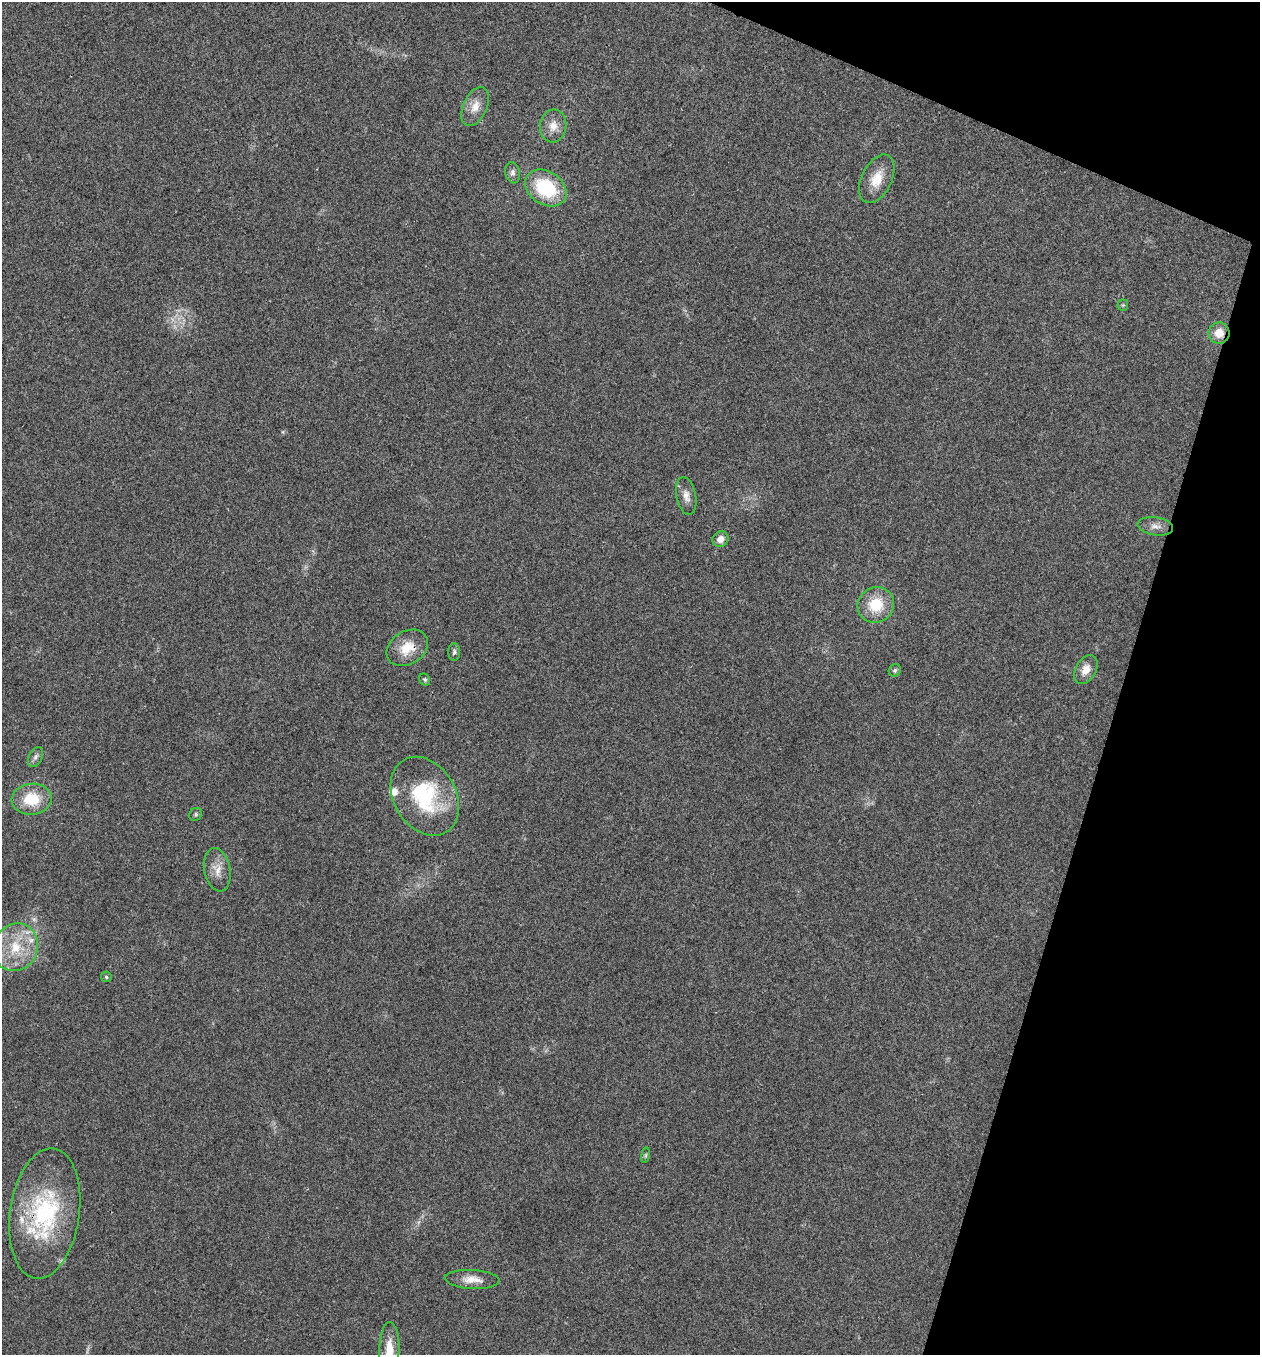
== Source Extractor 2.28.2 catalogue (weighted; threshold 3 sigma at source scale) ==
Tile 8 of 4 x 4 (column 4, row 2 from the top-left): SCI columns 3909-5166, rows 2711-4063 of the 5432 x 5418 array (HDU 1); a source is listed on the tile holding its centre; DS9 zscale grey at full resolution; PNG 1262 x 1357 px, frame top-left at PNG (2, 2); each listed source drawn as its Kron ellipse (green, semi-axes under 4 px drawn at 4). Shown black and unused: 15% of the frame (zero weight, under 3 of 4 exposures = <1% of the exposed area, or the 3 px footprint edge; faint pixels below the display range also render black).
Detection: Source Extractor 2.28.2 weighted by HDU 2 'WHT'; one run over the whole footprint, this tile lists its part. Background 0.0241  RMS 0.0054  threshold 0.0242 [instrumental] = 3 sigma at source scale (4.5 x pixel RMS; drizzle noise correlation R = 1.50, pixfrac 1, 0.05/0.05 arcsec/px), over >= 5 px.
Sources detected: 33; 2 too faint to see at this stretch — neither listed nor drawn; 4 inside a brighter listed object's ellipse — not listed separately; the other 27 listed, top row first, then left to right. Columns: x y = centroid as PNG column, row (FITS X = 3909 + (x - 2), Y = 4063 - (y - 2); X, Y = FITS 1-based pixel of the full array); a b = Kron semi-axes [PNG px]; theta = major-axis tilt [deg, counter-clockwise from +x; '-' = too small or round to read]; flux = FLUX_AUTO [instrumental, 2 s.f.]
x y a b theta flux
475 106 21 11 65 7.2
553 126 16 13 83 6.4
512 173 11 7 -79 2.4
877 179 26 15 63 12
546 188 22 16 -33 35
1123 305 5 5 - 0.78
1219 333 10 10 - 7.5
686 496 19 9 -78 4.5
1155 526 18 9 -9 4.2
720 539 8 7 - 3.8
876 605 19 17 37 18
407 648 22 16 32 12
454 652 9 6 -87 1.5
895 670 6 5 - 1.2
1086 670 15 10 59 5.9
425 680 6 5 - 0.96
36 757 11 6 63 2
425 796 42 31 -59 49
32 799 20 15 6 18
196 814 7 6 - 1.1
217 870 22 13 -79 7.2
16 947 24 22 64 23
106 977 5 5 - 1.1
645 1155 8 4 81 0.89
45 1213 66 35 82 70
472 1279 27 9 -3 6.8
389 1350 28 10 89 11
Overlapping masked pixels (flux is a lower limit): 3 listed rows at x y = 1219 333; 407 648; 45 1213
Isophote crosses this tile's border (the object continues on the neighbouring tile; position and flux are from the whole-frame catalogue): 1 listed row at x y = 389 1350